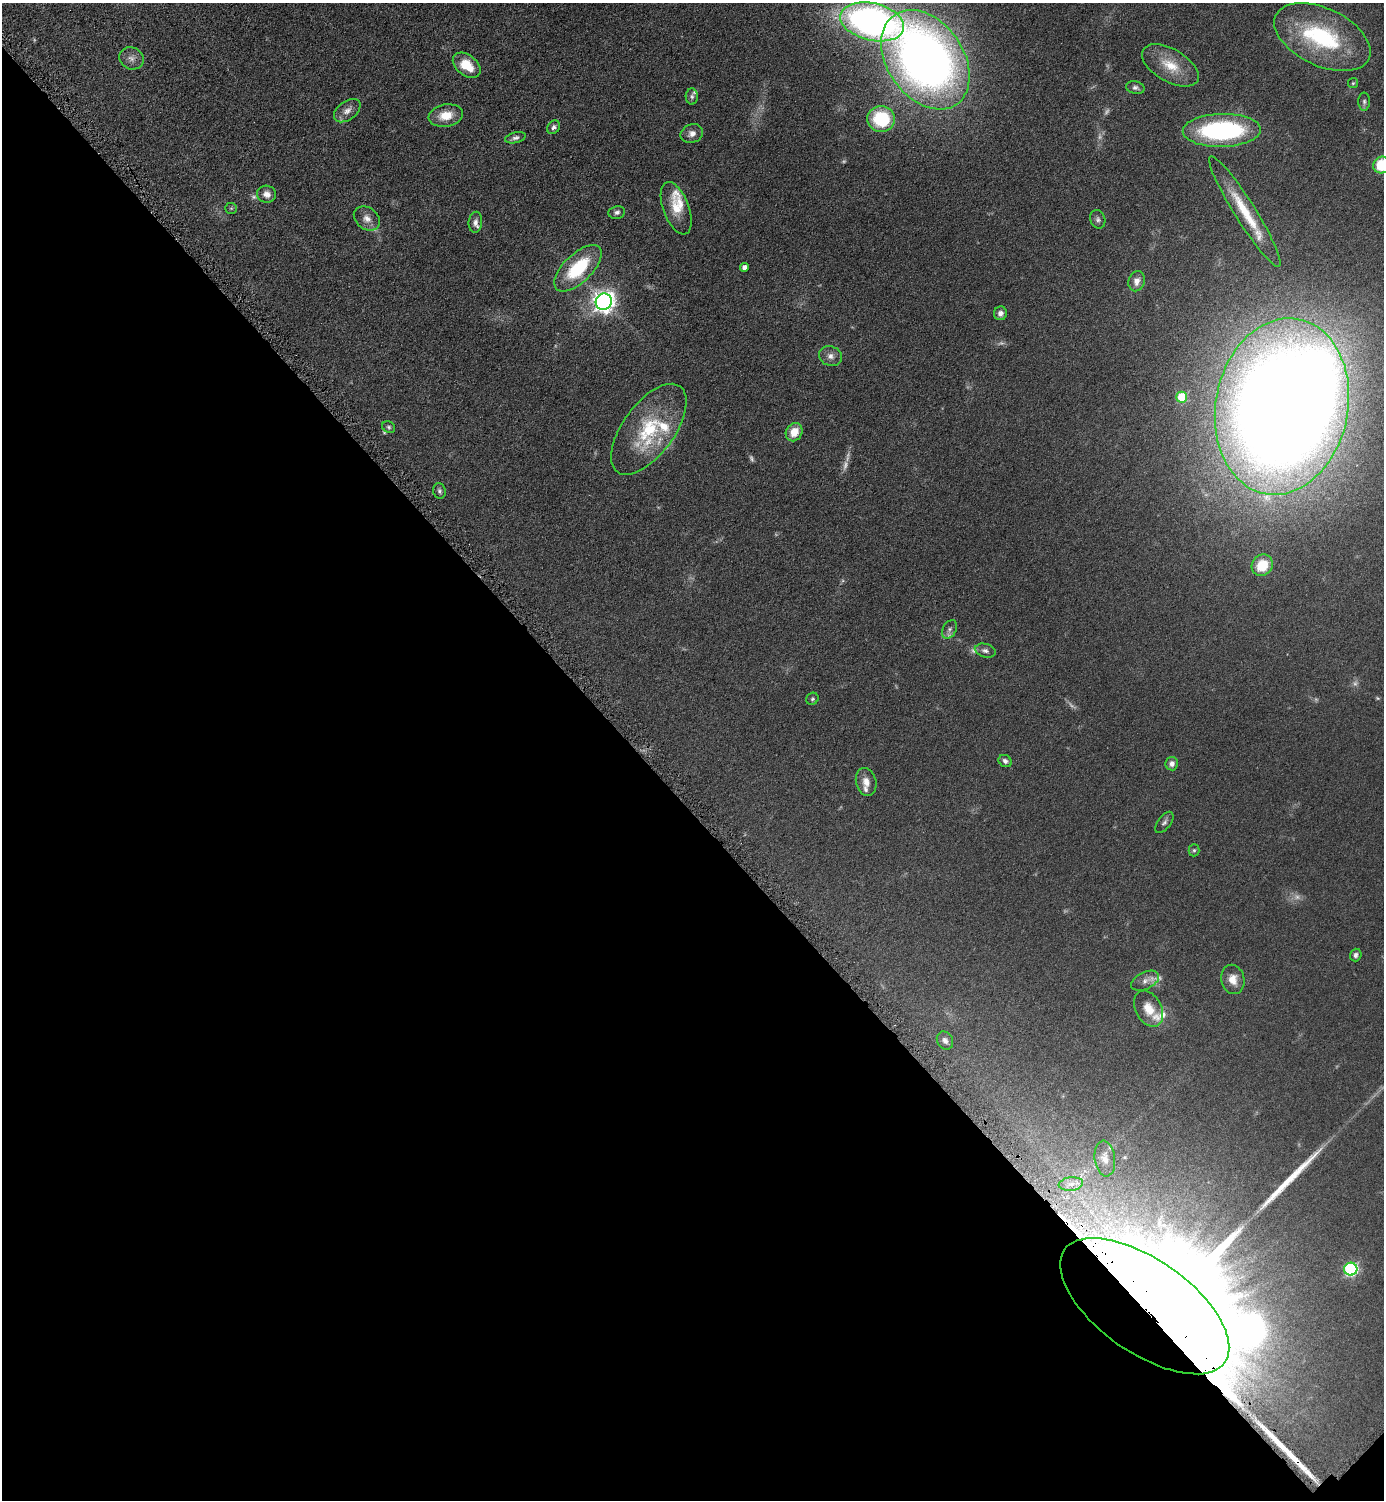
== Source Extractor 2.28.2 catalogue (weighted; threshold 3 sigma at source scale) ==
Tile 14 of 4 x 4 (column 2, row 4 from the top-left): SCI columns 1699-3080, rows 15-1512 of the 6018 x 6018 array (HDU 1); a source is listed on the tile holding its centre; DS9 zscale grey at full resolution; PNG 1386 x 1502 px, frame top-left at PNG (2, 3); each listed source drawn as its Kron ellipse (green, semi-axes under 4 px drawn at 4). Shown black and unused: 46% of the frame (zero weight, under 4 of 8 exposures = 1% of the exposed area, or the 3 px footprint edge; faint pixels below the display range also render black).
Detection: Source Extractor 2.28.2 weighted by HDU 2 'WHT'; one run over the whole footprint, this tile lists its part. Background 0.0766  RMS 0.0057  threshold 0.0234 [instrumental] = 3 sigma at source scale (4.09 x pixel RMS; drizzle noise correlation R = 1.36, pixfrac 0.8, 0.05/0.05 arcsec/px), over >= 5 px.
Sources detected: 85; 14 too faint to see at this stretch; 4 inside a brighter object's white glare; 3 long thin detections or spike segments (spike, bleed or trail) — neither listed nor drawn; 8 inside a brighter listed object's ellipse — not listed separately; the other 56 listed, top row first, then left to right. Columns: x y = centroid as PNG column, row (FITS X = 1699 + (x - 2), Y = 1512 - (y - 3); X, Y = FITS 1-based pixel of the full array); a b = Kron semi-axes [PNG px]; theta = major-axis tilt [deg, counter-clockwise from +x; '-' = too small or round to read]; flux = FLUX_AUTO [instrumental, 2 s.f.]
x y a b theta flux
872 22 32 18 -13 250
1322 37 51 28 -25 59
131 58 12 11 - 3.5
925 60 54 38 -55 430
467 65 16 10 -39 12
1170 65 31 16 -30 14
1353 83 5 5 - 0.66
1135 87 9 6 -15 1.8
692 97 8 6 -88 1.3
1364 102 9 6 90 1.4
347 111 15 9 37 3.8
446 115 17 11 11 9.6
881 119 14 13 - 31
553 127 7 5 56 1.7
1222 130 39 16 1 86
692 134 11 9 20 3.4
515 138 10 5 14 1.8
1382 165 9 8 - 21
267 194 9 8 - 3.6
231 208 6 5 - 0.84
676 208 27 13 -69 11
1245 211 65 10 -58 23
617 212 8 6 9 1.7
367 218 14 10 -37 4.4
1098 219 9 7 -70 1.6
475 222 10 6 85 2.6
744 267 4 4 - 2.8
578 268 30 14 44 32
1137 281 10 8 75 3.6
604 302 8 8 - 360
1000 313 7 6 - 2.4
830 356 12 9 -21 3.2
1182 397 5 5 - 19
1282 406 89 66 79 1600
389 427 7 5 -36 1
649 429 53 25 54 39
794 432 9 8 - 7.6
439 491 8 6 -77 1.4
1262 565 11 10 - 14
949 629 10 6 60 2.1
985 651 10 6 -15 2.1
812 699 6 5 - 1
1005 761 7 5 -35 1.6
1172 764 6 6 - 2.1
866 782 14 10 -75 4.7
1164 822 12 6 52 1.7
1194 850 6 5 - 0.89
1356 955 6 5 - 1.6
1233 979 15 11 -78 6
1145 981 15 8 26 3.5
1149 1009 19 13 -62 8
945 1041 9 7 -59 2.3
1105 1158 18 10 -83 5.1
1071 1184 12 6 5 3.6
1351 1269 6 6 - 85
1145 1306 98 46 -35 83000
Overlapping masked pixels (flux is a lower limit): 1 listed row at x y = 1145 1306
Isophote crosses this tile's border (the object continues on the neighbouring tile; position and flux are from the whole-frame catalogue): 1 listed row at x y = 1382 165